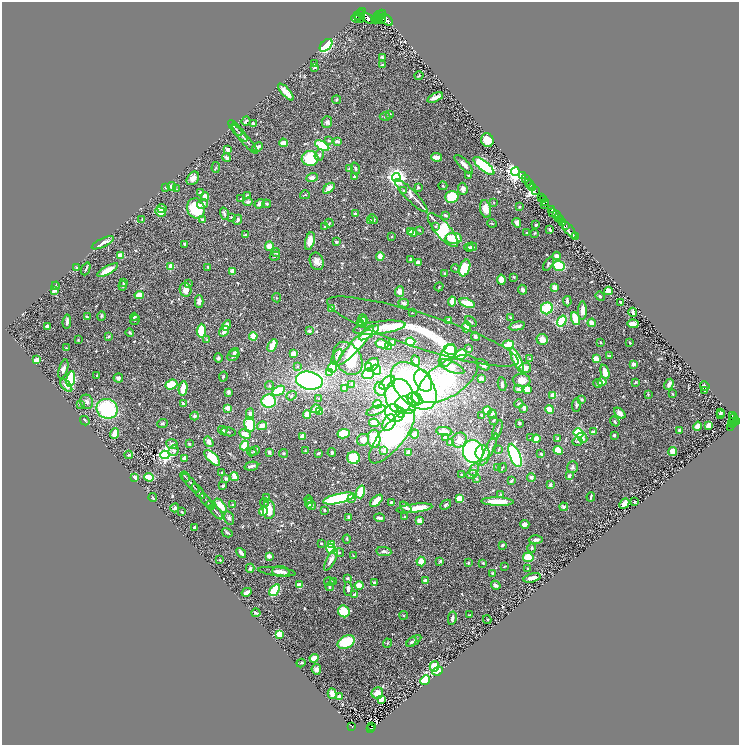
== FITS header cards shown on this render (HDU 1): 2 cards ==
NAXIS1  =                 1474
NAXIS2  =                 1486

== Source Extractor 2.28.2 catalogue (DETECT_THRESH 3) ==
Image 1474 x 1486 px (HDU 1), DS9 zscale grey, zoomed out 1/2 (1 PNG px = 2 x 2 image px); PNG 741 x 747 px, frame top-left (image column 2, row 1486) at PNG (2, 2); each listed source drawn as its Kron ellipse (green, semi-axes under 4 px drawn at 4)
Background 0.982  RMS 0.041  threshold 0.124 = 3 sigma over >= 5 px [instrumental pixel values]
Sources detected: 637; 23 cannot appear on this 1/2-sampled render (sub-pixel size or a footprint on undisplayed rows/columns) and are neither listed nor drawn; of the other 614, the 500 brightest by FLUX_AUTO listed and drawn (114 fainter detections omitted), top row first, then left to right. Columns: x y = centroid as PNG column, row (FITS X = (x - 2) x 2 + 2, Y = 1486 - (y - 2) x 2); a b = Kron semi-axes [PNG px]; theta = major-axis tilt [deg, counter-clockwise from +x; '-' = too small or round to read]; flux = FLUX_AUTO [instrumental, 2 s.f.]
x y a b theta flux
363 12 4 2 - 200
360 13 3 3 - 420
358 15 2 1 - 160
379 15 3 3 - 930
382 15 5 2 - 870
377 17 2 1 - 48
356 18 5 3 - 150
360 18 5 3 - 430
379 18 2 2 - 490
368 19 7 3 -36 1000
376 19 4 3 - 380
381 19 5 3 - 1100
387 20 7 4 -40 3400
326 45 7 5 46 610
383 57 4 2 - 26
315 64 4 2 - 12
382 65 2 2 - 6.1
314 68 3 2 - 13
419 76 4 3 - 7.8
286 92 10 3 -48 98
435 98 8 3 23 36
336 100 4 3 - 7.4
390 114 2 2 - 15
385 117 5 3 - 8.6
246 121 4 2 - 11
327 122 6 5 - 30
253 124 2 2 - 67
235 128 10 2 -49 11
239 132 11 2 -48 14
245 139 19 2 -49 23
487 140 7 6 - 91
329 141 3 2 - 10
337 141 3 3 - 25
283 143 4 3 - 45
322 146 8 3 -31 240
257 147 5 2 - 29
227 149 4 3 - 24
319 155 6 4 70 20
437 157 5 2 - 110
227 158 4 3 - 22
310 159 8 7 - 340
464 164 12 4 -46 39
484 166 13 5 -39 460
216 167 5 2 - 6.6
349 168 4 3 - 7.4
355 168 6 4 -73 12
515 172 4 4 - 5500
469 175 4 3 - 6.2
522 175 4 1 - 46
355 176 4 3 - 17
312 177 6 4 17 35
193 178 7 5 53 56
396 178 4 4 - 4000
525 178 2 1 - 32
529 183 3 2 - 310
530 185 4 2 - 470
443 186 4 2 - 6.5
165 187 3 3 - 9
172 187 4 4 - 44
418 187 2 2 - 17
329 188 7 4 43 64
533 188 3 2 - 410
176 189 3 3 - 6.3
463 189 6 4 -83 30
403 190 4 3 - 8.4
535 190 2 1 - 190
200 192 3 3 - 10
247 195 3 3 - 17
305 195 5 3 - 8.6
205 196 4 4 - 49
411 196 23 5 -45 78
452 197 6 6 - 250
542 198 2 2 - 280
240 199 3 2 - 7.4
544 200 3 1 - 62
248 202 4 3 - 23
494 202 4 3 - 7.7
546 202 2 2 - 110
203 204 6 4 29 34
259 204 5 4 - 24
267 204 4 3 - 8.8
544 205 2 1 - 11
519 207 3 3 - 8.2
196 208 10 8 -66 350
162 209 4 4 - 60
486 209 9 5 -78 78
552 209 3 2 - 530
160 212 5 4 - 89
553 212 2 1 - 12
224 214 6 3 -72 14
355 214 3 3 - 14
556 214 3 2 - 160
446 216 3 3 - 12
231 217 2 2 - 7
559 218 2 2 - 660
202 219 4 3 - 13
373 219 5 3 - 11
560 219 2 2 - 300
142 220 4 2 - 6.3
238 220 5 3 - 16
370 221 4 3 - 36
563 222 3 2 - 130
329 223 4 3 - 6.4
492 223 4 3 - 7.7
517 223 5 4 - 32
536 225 2 2 - 22
565 225 2 2 - 47
435 226 4 3 - 9.4
325 227 3 3 - 7.9
419 230 3 2 - 6.1
443 230 21 7 -50 610
550 230 4 2 - 12
569 230 11 3 -50 62
410 232 3 3 - 40
413 233 4 4 - 22
527 233 2 2 - 10
535 233 3 3 - 7.6
245 235 4 2 - 14
392 236 2 2 - 6.7
576 236 3 1 - 22
454 238 8 5 -2 250
310 241 9 4 75 110
336 242 3 3 - 12
103 243 12 3 26 51
185 244 3 2 - 16
269 246 5 4 - 64
469 247 5 3 - 19
472 247 5 3 - 19
276 253 4 3 - 13
120 256 4 3 - 67
275 256 5 2 - 7.7
380 256 4 3 - 80
557 256 4 3 - 46
411 259 4 3 - 14
317 261 9 7 -69 48
418 262 3 3 - 48
549 264 8 4 59 14
559 266 6 5 - 260
171 267 3 2 - 190
208 267 2 2 - 9.8
77 268 3 3 - 9.7
455 268 4 3 - 7.8
465 268 8 5 71 340
86 269 6 2 68 12
108 270 11 4 30 110
232 271 3 3 - 41
445 273 4 3 - 8.9
514 277 3 2 - 7.8
501 280 5 3 - 99
123 283 4 2 - 6.8
188 284 3 3 - 7.7
55 286 4 3 - 7.9
123 286 5 3 - 9
439 287 5 3 - 6.9
555 287 4 4 - 34
185 290 7 6 - 59
523 290 5 3 - 23
54 291 4 3 - 40
608 291 4 3 - 93
399 292 5 4 - 49
139 295 5 4 - 97
600 296 5 4 - 9.4
276 298 4 2 - 6.1
452 301 5 3 - 71
567 301 5 3 - 20
199 302 6 4 -90 40
621 302 3 3 - 7.7
404 303 5 4 - 22
467 303 8 4 -18 130
547 308 6 5 - 310
331 309 3 3 - 50
582 310 9 4 89 58
633 312 4 2 - 17
412 313 2 2 - 7
102 316 4 4 - 9.8
87 317 4 2 - 8.7
134 317 4 3 - 10
510 317 2 2 - 7.8
363 319 5 4 - 16
575 319 7 3 -70 190
135 320 5 3 - 9.2
449 321 3 3 - 86
562 321 6 4 55 330
67 322 7 3 82 25
363 322 5 4 - 28
471 322 6 2 -39 12
592 323 4 4 - 70
360 324 4 3 - 12
633 324 5 3 - 98
226 325 5 3 - 89
47 326 3 2 - 30
517 326 8 3 12 36
466 327 6 3 88 69
379 328 26 6 7 170
201 331 7 4 87 150
224 331 6 3 54 43
309 331 4 4 - 15
423 331 100 17 -18 540
130 333 4 3 - 9.4
369 333 12 3 34 180
253 336 4 4 - 140
475 336 4 3 - 20
109 337 3 3 - 15
207 339 4 4 - 7.7
542 339 6 5 - 54
78 340 3 2 - 7.2
411 342 5 4 - 200
393 343 4 3 - 50
601 343 3 2 - 8.7
630 343 2 2 - 6.5
382 344 7 3 -12 170
272 345 7 3 60 110
356 345 26 5 47 360
508 345 6 3 6 170
389 347 3 3 - 67
66 348 2 2 - 14
469 349 3 3 - 12
450 350 6 5 - 210
234 352 5 4 - 14
293 354 3 3 - 92
233 355 6 5 - 16
461 355 6 5 - 280
447 356 12 6 61 370
610 356 4 2 - 12
337 357 8 4 59 24
218 358 4 4 - 19
348 358 18 13 -57 300
596 358 4 3 - 65
530 359 2 2 - 17
36 360 4 3 - 98
416 360 5 3 - 43
517 360 13 4 -65 200
634 364 4 3 - 34
372 365 8 6 42 80
483 365 7 4 -37 33
298 366 3 3 - 8.1
333 367 5 3 - 170
368 367 4 4 - 50
452 367 13 5 -25 110
525 368 6 5 - 45
63 369 10 4 73 30
376 370 5 4 - 370
330 372 4 4 - 47
605 372 7 4 -75 81
368 374 6 5 - 320
96 376 3 2 - 7.6
223 377 5 3 - 10
118 378 5 4 - 21
481 378 4 3 - 46
71 379 8 4 80 550
448 379 34 17 34 820
522 380 9 6 -9 75
309 381 13 9 -10 1700
423 381 12 8 -62 730
602 382 4 3 - 40
635 382 3 3 - 9.8
387 383 9 5 35 46
598 383 4 4 - 17
352 384 3 2 - 28
502 384 7 3 -80 18
669 384 5 3 - 44
66 385 7 4 -46 45
171 385 6 5 - 180
269 386 4 3 - 10
414 386 28 17 -47 2900
705 386 5 2 - 17
183 388 7 4 82 120
344 388 3 3 - 23
380 389 7 5 -77 29
518 389 4 4 - 19
527 389 4 3 - 80
278 391 7 4 29 200
704 391 3 2 - 6.7
228 392 3 3 - 24
648 394 3 2 - 6.1
672 394 3 2 - 10
553 395 3 3 - 95
291 396 5 4 - 14
399 396 17 14 -85 500
319 398 2 2 - 7.2
417 398 7 4 -50 480
413 399 7 5 -54 630
581 400 2 2 - 44
269 401 7 6 - 370
87 402 7 6 - 30
183 403 3 3 - 16
377 404 4 4 - 150
519 404 4 3 - 9.2
80 405 4 3 - 8
406 405 11 8 -21 460
576 405 7 3 89 14
228 408 2 2 - 180
524 408 4 2 - 29
107 409 11 9 -29 650
316 409 5 3 - 79
376 410 10 3 19 21
550 410 4 3 - 130
487 411 4 3 - 100
320 412 2 2 - 140
721 412 4 2 - 26
394 413 10 8 -36 1100
401 413 5 4 - 250
620 413 7 4 -41 35
250 414 5 4 - 31
492 414 5 4 - 22
307 415 4 3 - 77
482 415 3 3 - 7.5
720 415 3 2 - 16
195 416 4 4 - 17
732 416 3 2 - 110
733 418 4 2 - 140
85 421 5 2 - 9.2
493 421 3 3 - 8.7
736 421 3 2 - 390
615 422 5 3 - 12
734 422 2 1 - 200
162 423 5 3 - 15
374 423 5 4 - 82
389 423 9 6 58 140
519 423 3 3 - 7.6
732 423 5 3 - 390
250 424 7 5 -77 310
262 426 5 4 - 56
698 426 5 4 - 58
709 426 4 3 - 87
730 427 2 1 - 28
223 430 5 4 - 16
497 430 10 2 70 15
679 430 3 3 - 12
444 431 8 4 -7 45
593 431 4 3 - 18
228 432 7 2 -13 8.4
579 433 5 4 - 280
115 434 5 3 - 97
245 434 6 4 -26 69
344 434 6 4 11 230
415 434 4 3 - 65
614 435 3 2 - 19
302 436 4 3 - 53
392 436 33 12 51 1400
446 438 4 4 - 21
531 438 4 3 - 12
582 438 5 4 - 28
374 439 9 6 -88 320
536 439 4 3 - 77
558 439 4 3 - 15
363 440 6 5 - 46
459 440 8 7 - 71
209 442 6 3 -56 43
451 442 3 3 - 31
577 442 5 3 - 13
172 444 6 5 - 25
189 444 3 2 - 7.8
244 445 5 3 - 240
498 449 4 3 - 7
489 450 18 3 64 43
558 450 4 4 - 130
174 451 6 5 - 21
255 451 5 4 - 12
305 451 3 2 - 9.9
384 451 3 3 - 45
473 451 11 10 - 1300
252 452 5 2 - 6.7
269 452 3 3 - 21
332 452 4 3 - 18
408 452 3 2 - 77
673 452 4 4 - 73
283 453 4 4 - 9.3
319 453 3 2 - 17
482 453 8 7 - 89
541 454 3 3 - 17
129 455 4 3 - 12
165 455 4 4 - 2300
515 455 12 5 -68 1000
212 458 10 4 -44 180
353 458 6 6 - 210
184 459 4 4 - 26
251 466 7 2 13 25
573 467 6 5 - 19
497 468 3 2 - 7.5
502 468 5 2 - 6.1
474 470 6 4 61 19
221 472 2 2 - 7.1
462 475 3 2 - 7
472 475 5 3 - 8.2
569 476 3 3 - 31
135 477 2 2 - 150
149 477 5 3 - 160
185 477 5 2 - 8.3
234 477 4 2 - 110
531 477 4 4 - 24
226 479 4 3 - 16
476 479 3 3 - 6.8
511 481 4 3 - 18
191 483 12 2 -48 17
550 485 3 3 - 16
223 486 3 2 - 11
198 491 9 3 -51 16
361 492 6 3 73 340
501 494 4 3 - 9.3
591 497 5 2 - 12
153 498 4 2 - 9.9
267 498 3 3 - 7.1
339 498 16 5 13 750
352 499 3 3 - 14
460 499 4 4 - 87
308 500 4 3 - 8.2
206 501 8 2 -50 12
376 501 8 4 43 75
264 502 4 4 - 13
391 502 4 3 - 13
498 502 16 4 -2 130
635 502 3 3 - 13
309 503 5 3 - 46
624 503 6 4 48 48
210 505 5 2 - 8.6
233 505 3 3 - 12
446 505 6 3 42 13
221 506 8 4 -53 110
312 506 4 4 - 13
406 507 7 3 -41 28
564 507 4 3 - 25
175 508 4 3 - 19
414 508 18 4 7 170
269 510 9 6 88 110
325 510 3 3 - 11
263 511 4 3 - 95
182 512 3 2 - 6.6
216 512 9 2 -48 15
349 517 3 3 - 24
404 517 2 2 - 6.8
229 518 7 5 -75 19
380 518 5 2 - 25
420 521 4 3 - 90
525 524 4 3 - 37
194 527 3 2 - 14
227 533 6 3 -29 12
347 539 4 3 - 7.2
536 540 7 4 2 28
321 543 3 3 - 6
331 544 3 3 - 120
502 545 4 3 - 13
532 548 5 3 - 13
331 549 5 5 - 250
384 551 7 4 -8 26
339 552 5 3 - 15
241 553 6 3 -49 26
269 556 4 3 - 34
353 556 3 2 - 6.4
528 557 5 4 - 150
220 560 2 2 - 11
331 560 12 4 62 47
440 561 4 3 - 9.2
421 562 5 4 - 87
468 563 3 2 - 7.6
483 563 3 3 - 6.9
504 566 3 2 - 9.2
250 568 4 4 - 20
528 569 3 2 - 7.2
281 571 9 5 -2 31
277 572 19 4 -7 40
492 574 4 3 - 9.3
348 578 4 3 - 10
532 578 9 3 15 64
333 581 4 3 - 8
426 581 4 3 - 36
329 582 5 3 - 14
374 582 4 3 - 10
299 585 3 3 - 55
359 585 4 4 - 67
496 585 5 3 - 19
329 587 4 3 - 13
348 589 7 3 87 26
275 590 7 4 53 280
247 592 5 2 - 90
355 595 4 3 - 19
344 611 6 5 - 220
256 613 4 2 - 22
404 615 4 3 - 6.3
470 615 3 2 - 10
452 618 7 3 79 19
487 620 4 3 - 6.6
279 634 4 3 - 150
414 641 8 3 32 19
346 642 9 6 26 350
411 642 6 3 49 11
387 643 4 3 - 9.6
314 658 4 3 - 86
301 663 4 3 - 8.8
434 666 5 5 - 92
316 669 5 4 - 31
438 671 5 4 - 100
425 680 5 4 - 220
377 693 6 5 - 48
332 694 5 3 - 69
340 697 3 3 - 94
381 699 4 3 - 68
351 726 3 2 - 40
371 726 2 1 - 6.3
370 728 3 2 - 92
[114 fainter detections neither listed nor drawn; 23 sub-pixel or undisplayed-footprint detections neither listed nor drawn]